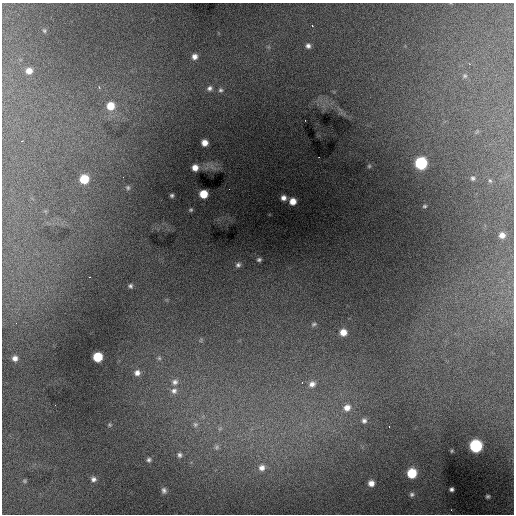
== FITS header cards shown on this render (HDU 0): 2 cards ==
NAXIS1  =                  512 / Axis length
NAXIS2  =                  512 / Axis length

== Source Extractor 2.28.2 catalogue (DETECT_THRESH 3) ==
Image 512 x 512 px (HDU 0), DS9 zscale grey, 1 PNG px = 1 image px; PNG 516 x 516 px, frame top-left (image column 1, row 512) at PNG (2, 3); no overlay
Background 16800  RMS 140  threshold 424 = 3 sigma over >= 5 px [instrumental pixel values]
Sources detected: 60; all 60 listed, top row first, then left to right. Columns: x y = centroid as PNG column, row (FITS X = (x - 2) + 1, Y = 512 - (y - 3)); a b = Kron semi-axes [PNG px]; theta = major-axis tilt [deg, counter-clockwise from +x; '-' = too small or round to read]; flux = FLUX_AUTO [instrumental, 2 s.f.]
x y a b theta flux
312 26 3 3 - 6.8e+03
44 31 6 4 -68 1.4e+04
308 46 6 6 - 3.2e+04
194 57 6 6 - 4.7e+04
29 71 7 7 - 6.5e+04
465 76 8 7 - 2.5e+04
99 87 4 3 - 8.3e+03
210 88 7 6 - 3.0e+04
220 90 6 6 - 2.0e+04
110 106 8 8 - 1.6e+05
22 141 2 2 - 5.1e+03
204 143 6 5 - 7.2e+04
421 163 7 7 - 8.5e+05
369 166 5 5 - 1.2e+04
195 167 5 5 - 7.4e+04
123 177 2 2 - 2.2e+04
473 178 5 5 - 1.9e+04
84 179 7 7 - 2.6e+05
490 181 5 5 - 1.3e+04
128 188 6 6 - 1.9e+04
203 194 6 6 - 1.8e+05
172 195 3 3 - 1.5e+04
283 198 5 4 - 4.0e+04
293 201 6 5 - 8.8e+04
425 206 4 3 - 1.2e+04
191 210 4 3 - 1.1e+04
502 235 5 5 - 5.1e+04
259 260 4 4 - 1.9e+04
238 265 6 5 - 2.4e+04
89 277 2 2 - 5.0e+03
130 286 4 4 - 1.9e+04
314 324 8 5 20 1.9e+04
343 332 6 6 - 9.5e+04
201 340 6 3 72 1.2e+04
98 357 7 6 - 3.2e+05
15 358 7 6 - 4.7e+04
159 358 6 6 - 2.2e+04
137 373 8 8 - 5.5e+04
175 382 10 9 - 5.9e+04
302 382 3 2 - 1.4e+04
312 384 10 8 29 6.1e+04
174 391 10 9 - 5.8e+04
347 408 10 9 - 8.2e+04
364 421 7 7 - 3.2e+04
195 424 8 8 - 3.8e+04
110 425 5 4 - 1.2e+04
220 429 8 6 68 2.7e+04
476 446 7 7 - 1.0e+06
216 447 9 7 88 3.4e+04
180 455 7 6 - 2.9e+04
149 460 6 5 - 2.2e+04
262 468 9 9 - 6.3e+04
412 473 7 7 - 3.3e+05
93 479 7 6 - 3.5e+04
24 481 5 4 - 1.2e+04
371 483 6 6 - 6.2e+04
451 489 4 4 - 2.4e+04
164 490 8 6 -73 3.1e+04
412 494 7 6 - 2.6e+04
488 496 9 7 -3 3.5e+04